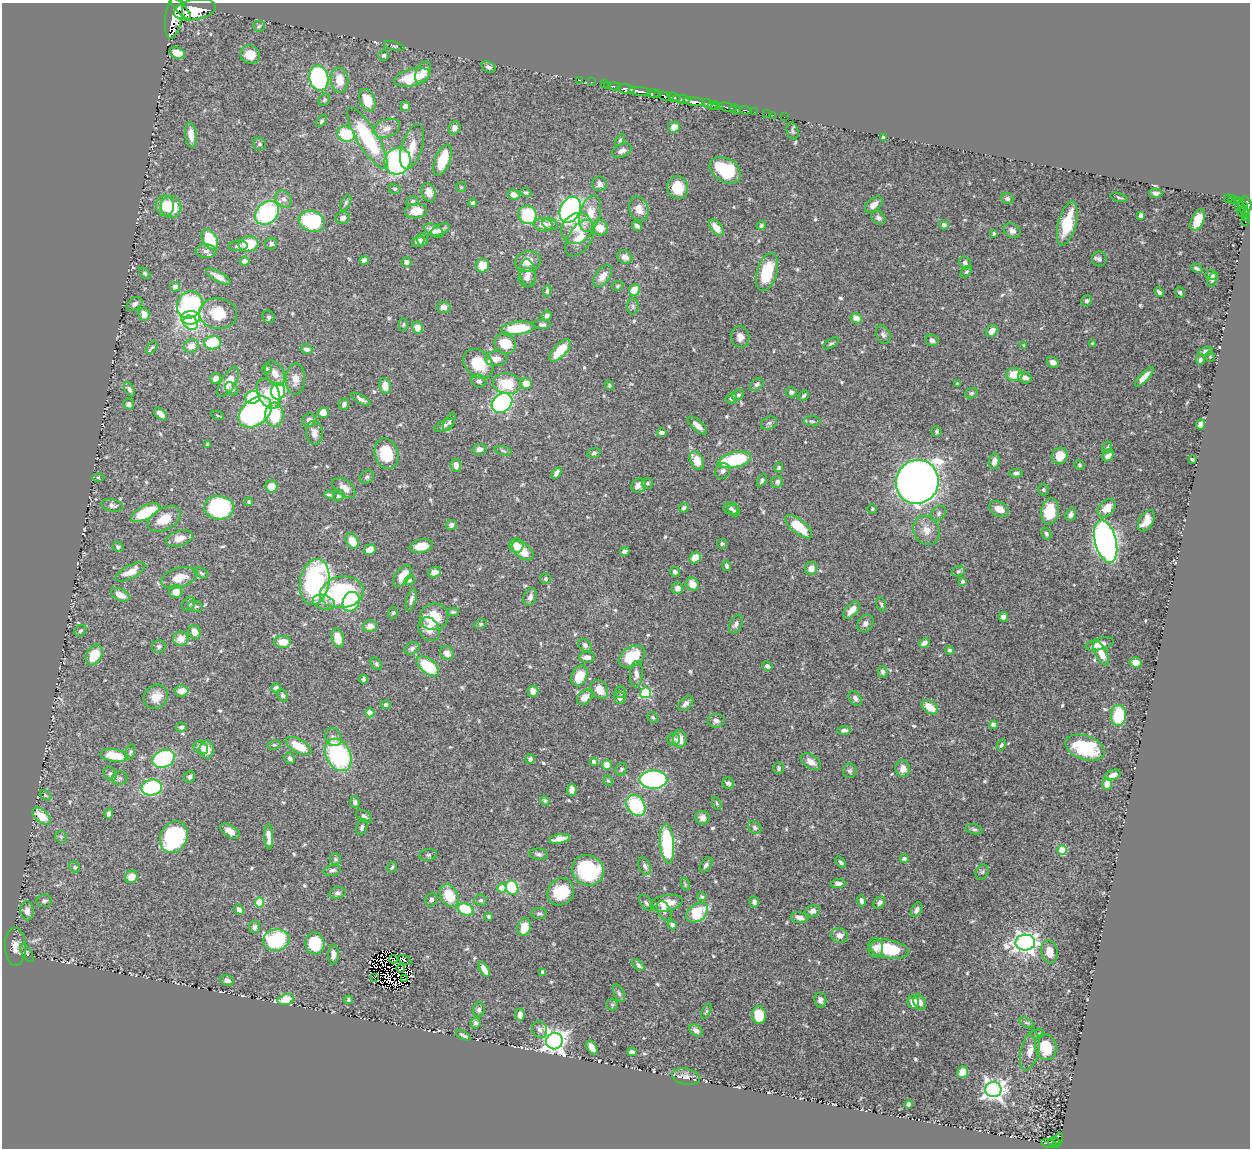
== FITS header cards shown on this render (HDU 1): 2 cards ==
NAXIS1  =                 1248
NAXIS2  =                 1146

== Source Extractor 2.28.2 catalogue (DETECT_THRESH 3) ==
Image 1248 x 1146 px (HDU 1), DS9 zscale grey, 1 PNG px = 1 image px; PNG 1252 x 1150 px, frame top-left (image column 1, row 1146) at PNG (2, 3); each listed source drawn as its Kron ellipse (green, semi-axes under 4 px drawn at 4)
Background 0.449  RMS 0.015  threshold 0.0441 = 3 sigma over >= 5 px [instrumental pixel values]
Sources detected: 605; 6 with non-positive FLUX_AUTO (blend fragments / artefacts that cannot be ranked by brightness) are neither listed nor drawn; of the other 599, the 500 brightest by FLUX_AUTO listed and drawn (99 fainter detections omitted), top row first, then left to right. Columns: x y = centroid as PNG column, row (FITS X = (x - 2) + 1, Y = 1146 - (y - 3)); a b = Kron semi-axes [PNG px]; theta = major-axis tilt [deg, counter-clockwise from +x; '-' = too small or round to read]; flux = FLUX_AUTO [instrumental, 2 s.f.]
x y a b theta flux
180 8 15 4 -48 970
195 10 21 10 11 3900
174 16 23 8 81 2100
259 26 5 5 - 1.8
394 46 10 4 -15 2
177 53 8 5 -15 12
250 55 10 9 - 13
384 55 5 5 - 1.9
488 67 8 5 -25 2.8
423 72 12 7 68 10
412 77 18 8 16 37
319 78 13 9 -79 140
340 80 12 8 -85 14
580 80 2 2 - 5.2
591 82 2 2 - 7.7
604 84 2 2 - 3
608 85 2 2 - 6.1
615 86 6 3 -12 20
626 89 9 4 -9 520
640 91 11 3 -6 530
653 94 6 3 2 81
658 95 4 3 - 75
665 96 6 3 -15 210
674 97 7 3 -18 160
682 99 9 4 -3 230
324 100 7 5 59 1.7
367 100 12 7 -68 22
694 102 11 4 -7 720
707 104 5 3 - 210
712 105 4 3 - 130
405 106 5 4 - 5.1
715 106 4 3 - 140
719 106 3 3 - 85
727 107 9 3 -14 120
735 109 6 3 -29 38
745 110 5 3 - 22
754 112 2 2 - 4.9
766 114 2 2 - 4.9
773 115 2 2 - 2.9
784 117 2 2 - 4.5
321 121 7 4 52 1.7
674 127 6 5 - 8.1
387 128 14 9 18 7.6
454 128 7 6 - 4.4
793 131 9 6 -76 2.2
346 134 9 7 -17 39
191 135 12 6 -83 10
883 137 4 3 - 1.5
367 138 35 10 -59 75
620 140 6 4 62 1.4
260 144 6 6 - 2
412 147 23 10 73 13
622 151 10 6 25 4.1
443 160 16 7 69 28
398 161 14 12 55 140
725 170 17 11 -30 55
599 184 7 7 - 4.9
461 187 5 5 - 1.4
678 187 11 10 - 23
395 189 6 4 -16 1.9
429 192 9 7 -70 8
526 193 5 4 - 1.7
1156 193 6 4 -2 3.4
514 195 6 5 - 8
1119 197 9 3 -16 1.4
1228 198 4 3 - 26
284 199 9 7 -47 4.3
1007 199 6 5 - 2.3
1233 199 4 3 - 63
412 201 6 5 - 2
1237 201 4 3 - 68
346 203 8 4 66 2
473 203 4 3 - 2.7
1247 203 7 4 -69 240
874 205 10 6 41 5.7
1238 205 3 2 - 37
165 206 10 9 - 16
171 207 11 10 - 35
1243 208 9 4 -70 120
639 209 12 9 -70 10
570 210 14 10 62 300
416 211 11 7 6 15
1242 212 5 3 - 40
267 213 13 10 45 110
1246 213 4 3 - 32
590 214 19 10 75 18
527 215 9 9 - 48
1141 215 4 4 - 2.8
343 218 7 6 - 4.2
878 218 8 6 -42 3.7
1245 218 3 3 - 15
1198 220 11 6 66 19
312 221 13 10 -20 88
1245 222 3 2 - 11
1067 223 23 9 75 33
550 224 8 5 -19 2.6
543 225 9 7 -7 9
761 225 5 4 - 2.2
944 225 5 4 - 3.1
637 226 5 3 - 2.6
577 228 16 14 44 18
600 228 8 7 - 12
716 228 9 5 -51 13
440 230 10 5 26 4.7
434 231 11 6 -26 5.9
1012 231 9 7 -32 4.1
994 233 4 3 - 1.7
580 238 20 11 58 15
210 239 11 7 -61 38
423 239 6 5 - 3.5
418 241 6 5 - 8.1
249 244 10 7 10 28
271 244 6 6 - 3
238 246 9 5 2 2.7
206 251 10 7 -5 4.4
625 257 8 6 -37 6.7
1099 259 7 7 - 3.9
364 260 5 4 - 3.6
244 261 5 4 - 4.8
528 261 13 10 12 12
406 262 5 4 - 5.3
965 263 6 6 - 2.7
482 265 7 6 - 14
1197 268 6 4 -28 2.4
767 272 19 10 74 42
966 272 7 4 48 1.5
145 273 7 4 -46 1.5
528 273 14 8 -82 5.5
1212 275 6 5 - 4.6
603 276 12 7 51 8
218 277 14 5 -30 6.7
527 277 9 8 - 4.3
1212 280 7 4 72 1.6
618 286 6 4 23 1.4
175 287 5 5 - 3.6
635 290 6 5 - 24
547 291 6 4 81 1.7
1159 292 5 4 - 2.8
1180 292 5 4 - 2.3
1087 301 6 5 - 2.5
135 304 9 6 35 3.2
190 305 14 12 58 180
633 306 8 6 -88 2.3
443 307 7 6 - 4.7
144 314 6 5 - 8.9
218 314 19 15 -8 25
547 316 5 5 - 3
269 317 6 6 - 2.1
191 318 9 6 3 85
856 318 6 4 -27 11
191 323 8 6 -45 56
542 324 9 5 -3 2.9
403 325 6 4 87 1.5
418 328 6 5 - 8.4
518 328 17 6 5 39
992 331 7 5 48 7.8
883 334 10 7 -68 3.2
740 337 11 9 -77 6.2
932 340 7 5 -26 3.7
212 343 8 6 8 33
831 343 9 4 32 1.9
505 344 11 9 -31 22
1093 344 3 3 - 1.5
191 346 7 6 - 9.1
1024 346 4 3 - 1.3
152 347 7 4 49 1.7
306 349 6 4 -8 3.2
560 351 14 6 48 25
1206 351 7 4 15 3
1210 357 5 5 - 1.4
496 359 11 7 3 8.9
1200 360 5 4 - 2.1
1053 362 6 5 - 5.4
478 364 17 13 -45 27
267 369 5 4 - 1.3
275 373 13 8 -63 9.7
1014 375 8 6 0 19
1144 377 12 4 45 8.2
215 378 5 5 - 5.2
1025 378 7 5 -22 4.8
295 379 15 9 88 9.1
479 381 8 6 -25 2.9
228 382 17 7 58 17
526 383 6 5 - 11
507 384 14 10 -8 29
757 384 7 5 41 2.5
957 384 4 3 - 3
609 385 4 3 - 1.4
385 386 8 6 -79 9.9
129 389 8 4 -63 2.7
232 389 7 5 -43 2.5
278 391 8 7 - 73
791 392 5 5 - 2.1
971 393 6 5 - 1.6
268 394 16 10 -63 19
738 395 6 5 - 2.2
803 396 6 4 46 1.9
253 397 7 6 - 44
731 398 6 5 - 2.9
361 399 10 3 -30 3.1
502 403 11 9 39 180
129 404 5 5 - 2.5
344 404 5 5 - 2.9
255 412 19 13 41 200
323 413 5 5 - 8.8
161 414 8 5 -46 5.7
274 415 12 9 -86 45
218 416 6 4 -19 1.4
309 420 7 6 - 5.5
812 421 8 5 -3 2.2
449 422 10 5 65 2.4
769 423 8 6 26 2.7
445 425 11 5 25 2.6
697 425 12 5 -42 7
1201 425 5 4 - 6.3
936 431 5 5 - 1.5
661 432 5 4 - 2.7
314 433 12 8 -85 7.5
208 444 4 3 - 1.3
1107 448 6 4 73 1.7
480 449 7 5 11 4.6
503 451 9 3 -14 1.9
594 453 7 4 15 2.1
387 454 15 11 -75 38
1108 455 6 5 - 5.4
1060 456 8 7 - 16
1192 459 4 3 - 1.7
734 460 17 7 14 79
697 461 10 6 -64 16
994 461 8 5 78 6
456 465 7 5 -84 6.2
1079 465 5 4 - 1.4
779 467 5 4 - 1.9
723 471 8 7 - 3.2
556 473 6 4 57 4.1
1016 473 7 4 3 2.6
98 477 6 4 -1 1.3
367 477 7 6 - 2.2
762 480 7 4 61 2.2
777 482 6 5 - 3.9
917 482 22 21 - 1300
647 483 5 5 - 1.8
639 485 7 6 - 8.2
271 486 6 6 - 13
344 488 13 8 -37 9.3
1043 490 6 5 - 1.8
330 495 5 2 - 1.7
339 496 6 5 - 2.5
249 502 4 4 - 1.7
112 505 11 6 -12 4
219 508 15 11 -5 120
684 508 5 4 - 2
1107 508 11 7 47 12
731 509 7 6 - 2.9
872 509 5 4 - 1.5
999 509 10 7 -26 9.1
734 511 6 5 - 1.9
1050 511 13 9 83 32
145 513 16 6 27 47
939 514 8 6 49 2.7
1071 514 7 5 67 3.4
164 519 18 10 29 17
1146 521 12 6 58 9.8
451 525 5 5 - 3.5
799 527 16 7 -39 32
926 530 15 12 -62 11
1046 534 6 5 - 2
179 538 13 7 16 9.7
352 541 8 6 -64 15
1106 542 22 10 -75 510
722 544 5 5 - 1.8
421 546 12 6 11 12
516 546 7 7 - 9.6
118 547 6 5 - 2
370 550 6 5 - 11
523 551 12 7 -37 19
625 552 5 4 - 4.1
695 558 6 5 - 17
726 566 5 4 - 2.1
811 569 7 6 - 8.9
958 571 7 5 21 1.9
130 572 16 6 27 14
434 572 6 5 - 7.3
675 572 5 5 - 2.7
201 573 7 5 -28 1.9
402 576 12 6 55 13
179 578 19 9 16 17
545 579 5 5 - 1.6
410 580 5 4 - 1.5
963 581 4 3 - 2.3
315 582 23 14 80 170
692 584 7 6 - 11
677 588 6 5 - 5.5
176 592 6 6 - 9.3
342 592 22 15 9 160
120 595 10 6 -28 11
530 597 9 6 71 4.3
411 599 11 5 75 4.2
324 602 11 7 -19 5.2
351 602 10 8 66 36
189 604 7 6 - 2.1
881 604 7 4 -72 2
195 606 8 5 -9 2.1
851 610 10 5 46 9.3
453 612 6 4 0 2.1
393 613 5 4 - 1.5
434 617 14 13 - 30
1003 617 5 5 - 3.8
481 624 6 4 26 1.6
736 624 10 6 63 3.3
865 624 9 7 55 3.8
370 626 7 6 - 8
429 629 12 10 -61 10
80 631 6 5 - 2
194 632 7 5 -68 6.6
338 638 10 6 -76 14
181 639 7 7 - 11
283 642 8 6 -2 13
924 643 5 5 - 5.4
1100 644 14 6 15 10
585 645 7 5 -45 3.3
159 647 7 6 - 2.6
412 648 8 5 29 2.6
950 650 4 4 - 2
447 653 7 6 - 6.5
1101 653 13 6 -63 11
94 655 11 7 60 26
587 657 8 5 1 7
632 657 14 9 31 33
1136 663 6 5 - 8.7
376 664 7 5 -52 1.7
428 666 13 7 -40 43
767 666 5 4 - 2.9
882 672 6 5 - 2.2
636 674 13 6 87 5.6
579 676 11 7 66 22
363 679 5 4 - 2
276 688 5 4 - 4
599 689 10 7 -53 11
181 691 7 5 4 8.4
533 691 5 5 - 10
621 692 6 5 - 1.8
646 693 5 5 - 82
282 695 6 5 - 2
156 697 13 11 42 13
585 697 9 6 42 10
620 698 6 6 - 3.6
855 698 8 5 -54 3.9
686 703 9 5 41 4.5
386 705 5 4 - 2.8
930 707 9 5 -38 17
370 713 4 4 - 16
1119 715 10 7 86 40
653 717 6 5 - 1.7
716 721 8 7 - 3.7
993 725 4 4 - 4
181 727 6 4 13 2.1
844 730 6 4 1 3
333 737 9 7 -55 5.2
674 739 6 6 - 2.3
680 739 9 7 -82 11
274 745 7 4 8 1.6
1001 745 6 4 58 2
299 746 14 6 -29 22
201 748 8 6 -33 7.8
1085 748 20 12 -19 51
207 749 9 7 -81 11
130 752 8 4 76 1.8
114 755 14 6 -9 26
338 755 17 12 -62 120
290 758 6 5 - 3.1
164 759 11 8 26 150
530 759 5 5 - 2.8
594 762 4 4 - 4.6
811 762 11 6 -34 6.9
607 765 5 5 - 12
779 768 6 5 - 1.8
621 769 6 5 - 2
903 769 8 7 - 7.5
850 771 7 7 - 2.3
110 774 7 6 - 2.6
1113 775 8 5 21 6.2
190 777 6 5 - 2.6
119 778 8 7 - 2.4
608 780 5 4 - 1.3
653 780 14 9 -1 220
728 783 6 5 - 2.8
1107 784 5 5 - 13
152 787 10 8 12 80
572 790 6 5 - 5.8
45 795 6 4 -33 1.3
545 801 5 4 - 1.7
355 802 6 4 -86 2.3
717 803 6 4 -69 1.3
636 805 11 8 -54 61
109 814 5 4 - 3.5
42 816 11 6 -42 21
364 816 9 5 -33 2.9
702 818 7 6 - 4.7
362 827 8 5 70 2.8
755 828 7 5 -37 2.6
974 829 8 5 -13 2.2
230 831 11 6 -32 7.7
61 837 6 5 - 1.9
174 837 16 13 65 120
269 837 12 4 -88 8.8
559 839 10 4 9 8.4
667 844 20 7 -85 77
1062 850 4 4 - 34
539 854 9 5 -6 2.9
428 855 9 6 9 2.3
335 859 6 5 - 1.7
904 859 4 4 - 5.7
841 862 6 4 -50 1.9
706 865 8 5 55 2.9
645 866 9 5 -68 3.2
75 867 6 5 - 2.3
392 867 5 3 - 1.5
332 870 9 5 15 2.9
588 870 16 15 - 72
982 872 8 6 62 2.3
131 877 6 6 - 12
838 883 7 4 3 3.6
685 884 7 4 -73 1.5
502 888 4 4 - 20
512 888 7 6 - 60
561 892 14 12 45 35
337 893 8 5 16 2.8
449 896 12 8 -62 26
702 897 5 4 - 1.5
431 900 7 5 69 2.9
480 900 6 5 - 2.5
44 901 8 6 3 3.1
861 901 5 4 - 3.4
259 902 5 4 - 40
754 902 5 5 - 3.4
646 903 9 5 -52 2.5
666 903 16 8 10 18
879 903 7 5 52 3.3
466 909 8 5 -26 49
239 910 5 4 - 6.4
917 910 8 5 61 3.6
27 911 9 6 -85 7.4
664 911 10 6 -61 4.2
813 911 7 5 12 4.2
697 913 12 8 36 40
539 914 8 5 -1 2.2
489 916 4 3 - 2.7
800 918 9 5 -10 5.1
672 925 4 4 - 3.4
254 927 6 5 - 3.5
524 927 9 6 73 15
839 935 8 7 - 7.2
276 940 13 11 10 87
1025 942 10 8 6 490
315 943 11 9 -78 37
15 947 19 10 -89 11
876 948 10 7 -84 4.8
890 949 20 9 -10 33
1049 952 11 8 -78 12
27 953 10 4 -59 2
333 954 10 5 86 5.2
393 959 4 4 - 1.4
405 960 7 2 -28 3.3
638 965 7 4 -43 2.8
401 968 4 3 - 2.8
484 969 8 4 -60 8.3
543 972 4 4 - 3
374 978 3 3 - 15
405 979 3 2 - 1.7
227 980 7 5 -14 4.2
619 993 9 5 -65 2.5
286 999 8 5 14 41
349 1000 4 4 - 1.6
820 1000 7 6 - 4.2
913 1002 7 6 - 13
920 1002 8 6 -63 6.2
612 1005 6 5 - 1.6
479 1010 7 6 - 3.1
706 1011 8 4 64 1.6
520 1015 6 4 -87 6.1
759 1015 9 7 -82 28
476 1023 5 5 - 2.3
1027 1023 8 3 -29 1.5
540 1030 8 7 - 3.5
696 1030 7 5 -37 4.3
1037 1034 7 5 14 1.9
463 1035 8 3 -25 2.4
554 1041 8 8 - 820
592 1047 8 4 -60 8.1
1046 1047 13 10 -72 35
1030 1051 20 9 76 10
632 1052 4 4 - 2.4
963 1072 6 5 - 13
686 1077 14 8 -10 6.2
993 1090 8 7 - 560
908 1104 4 4 - 7.4
1058 1140 8 4 75 58
1054 1142 6 3 1 73
1049 1144 8 4 -16 71
At the frame edge (FLAGS 8, measured only in part): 1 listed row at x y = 1247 203
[99 fainter detections neither listed nor drawn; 6 non-positive-flux detections neither listed nor drawn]